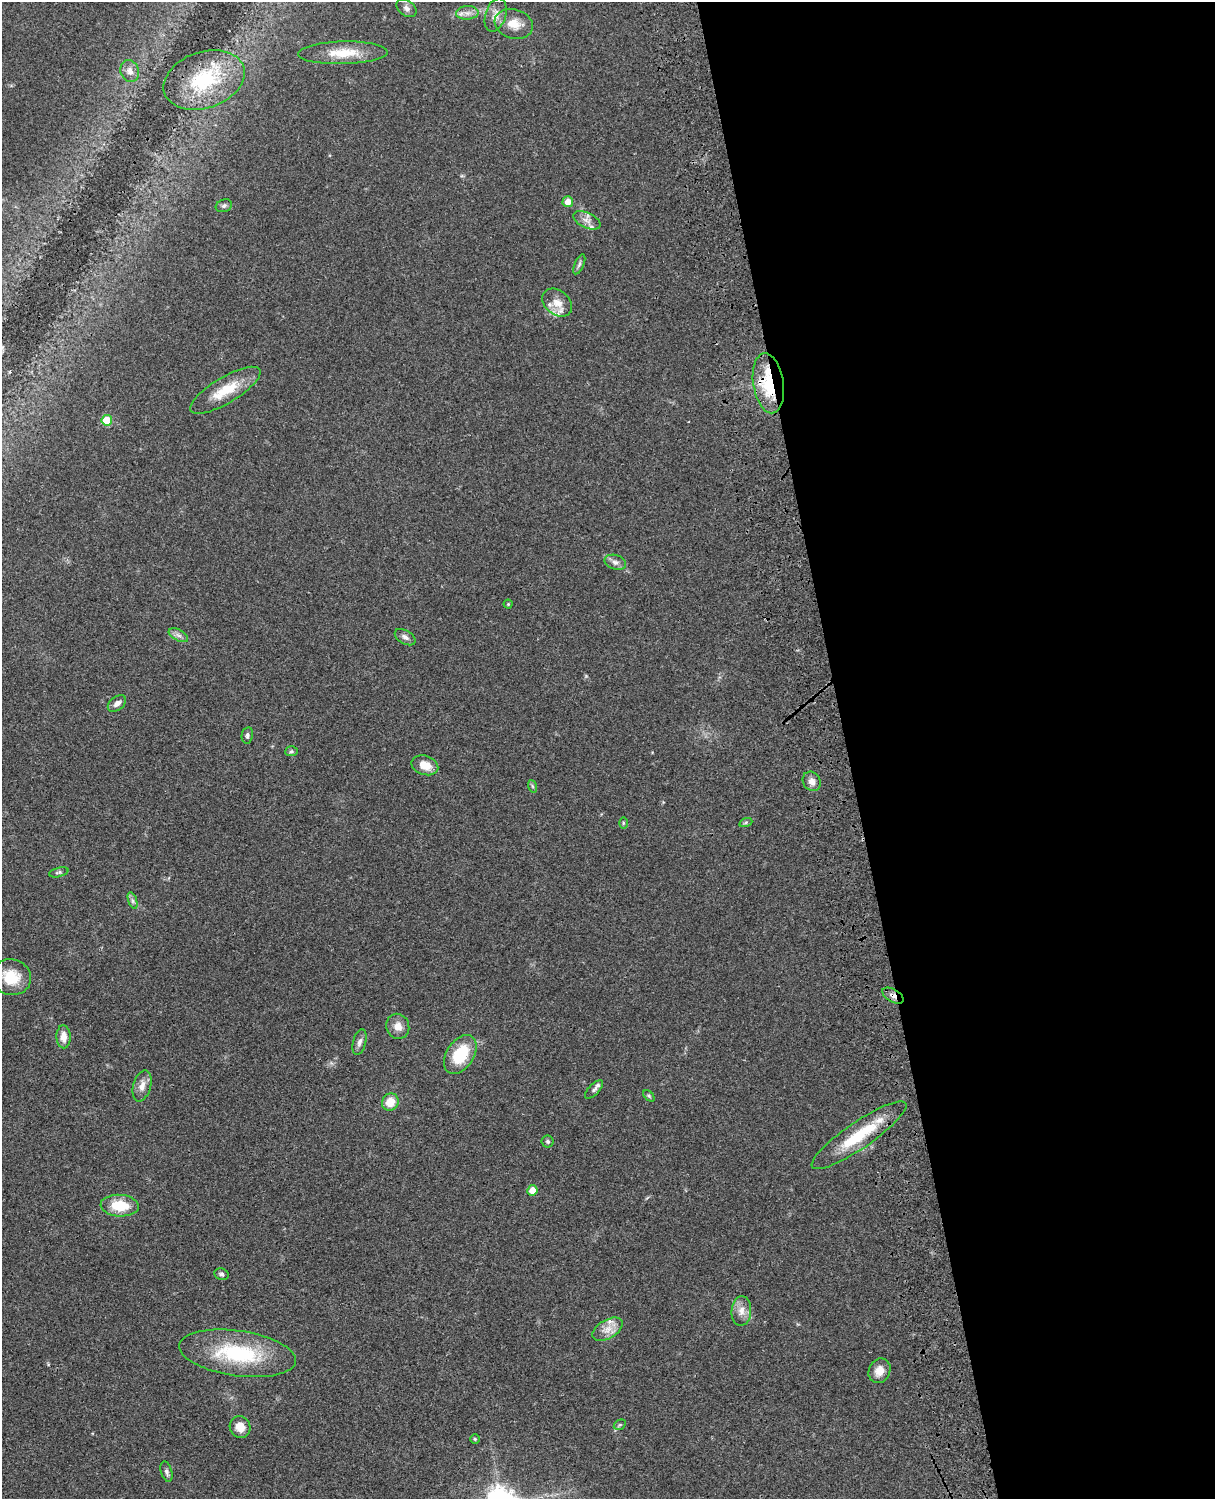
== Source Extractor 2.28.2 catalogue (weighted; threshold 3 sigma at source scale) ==
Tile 8 of 4 x 3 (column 4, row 2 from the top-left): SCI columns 3759-4971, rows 1772-3268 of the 5090 x 4927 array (HDU 1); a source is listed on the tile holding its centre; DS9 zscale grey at full resolution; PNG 1217 x 1501 px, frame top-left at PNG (2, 2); each listed source drawn as its Kron ellipse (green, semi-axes under 4 px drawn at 4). Shown black and unused: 30% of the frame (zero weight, under 3 of 4 exposures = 6% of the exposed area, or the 3 px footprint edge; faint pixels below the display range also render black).
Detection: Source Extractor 2.28.2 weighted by HDU 2 'WHT'; one run over the whole footprint, this tile lists its part. Background 0.0768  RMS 0.0059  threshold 0.0265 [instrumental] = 3 sigma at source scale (4.5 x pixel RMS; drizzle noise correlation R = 1.50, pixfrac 1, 0.05/0.05 arcsec/px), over >= 5 px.
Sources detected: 55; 3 inside a brighter listed object's ellipse — not listed separately; the other 52 listed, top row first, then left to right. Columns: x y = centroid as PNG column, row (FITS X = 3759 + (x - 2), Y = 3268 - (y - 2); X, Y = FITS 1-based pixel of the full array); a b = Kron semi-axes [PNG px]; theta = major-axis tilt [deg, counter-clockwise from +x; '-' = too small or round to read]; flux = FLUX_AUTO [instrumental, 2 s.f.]
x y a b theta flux
406 8 11 7 -37 2.4
467 13 11 7 2 3.1
496 15 17 10 73 4.9
514 24 19 14 -17 9.6
343 53 45 11 2 15
130 71 11 9 -69 3.4
204 80 42 28 19 40
568 202 5 5 - 4.5
224 206 8 6 19 1.5
587 220 15 7 -25 3.8
579 264 10 4 66 1.5
557 303 16 12 -39 7.8
768 383 30 15 -81 32
225 390 40 13 31 18
107 420 5 5 - 17
615 562 11 7 -17 2.6
508 604 4 4 - 0.6
178 635 10 5 -27 2.1
405 637 11 6 -31 2.4
117 703 10 6 38 3
247 735 8 5 78 1.5
291 751 6 5 - 0.99
425 765 13 9 -17 7.9
812 781 10 8 -55 3.2
532 786 6 4 -71 0.92
746 822 6 4 19 0.97
623 823 5 3 - 0.6
59 872 10 4 15 1.2
133 901 9 4 -71 1.4
11 977 20 17 -15 15
893 996 12 6 -30 3.5
398 1026 13 11 -68 5.3
63 1037 11 7 -88 5
360 1042 13 6 74 2.6
460 1054 21 13 58 24
142 1086 16 8 73 4.6
594 1090 12 5 46 1.4
649 1096 7 4 -45 0.84
390 1102 9 8 - 9
859 1135 57 13 34 29
548 1141 6 6 - 1.1
532 1190 5 5 - 7.1
120 1206 19 11 -4 17
221 1274 7 5 -22 1.4
741 1311 15 10 86 5.2
608 1329 16 9 30 5.7
238 1353 59 22 -8 50
879 1371 13 10 62 5.9
620 1425 6 4 30 0.92
240 1427 11 10 - 6.7
475 1439 5 5 - 0.77
167 1472 10 5 -73 1.7
Overlapping masked pixels (flux is a lower limit): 4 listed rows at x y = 204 80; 768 383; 893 996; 859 1135